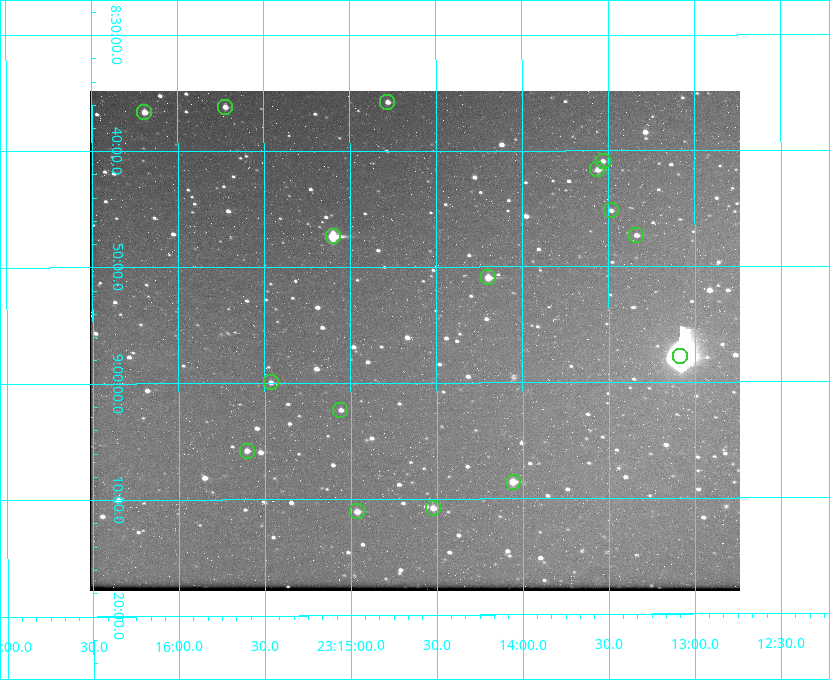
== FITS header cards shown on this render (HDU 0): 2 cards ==
NAXIS1  =                  650 / Width of table row in bytes
NAXIS2  =                  500 / Number of rows in table

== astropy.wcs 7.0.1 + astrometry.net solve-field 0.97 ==
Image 650 x 500 px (HDU 0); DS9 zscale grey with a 90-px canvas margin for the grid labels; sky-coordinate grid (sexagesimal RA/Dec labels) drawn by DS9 from the SOLVED WCS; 16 Tycho-2 reference stars matched to detected sources circled (green)
Header WCS: none
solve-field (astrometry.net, Tycho-2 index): SOLVED blind (the file carries no WCS)
Solved WCS: RA---TAN-SIP/DEC--TAN-SIP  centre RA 23:14:38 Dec +08:56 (348.66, +8.94 deg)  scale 5.17 arcsec/px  FOV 56.0' x 43.1'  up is -180 deg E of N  parity flipped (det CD > 0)
(file carries no celestial WCS; the grid is the blind solution)
Tycho-2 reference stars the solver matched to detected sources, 16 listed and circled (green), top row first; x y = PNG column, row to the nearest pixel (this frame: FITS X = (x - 94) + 1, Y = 500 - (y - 91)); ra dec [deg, ICRS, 3 dp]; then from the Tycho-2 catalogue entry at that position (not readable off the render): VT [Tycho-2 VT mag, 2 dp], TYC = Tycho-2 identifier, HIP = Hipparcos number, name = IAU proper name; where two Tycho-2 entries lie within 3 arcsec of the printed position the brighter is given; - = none
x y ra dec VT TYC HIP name
391 102 348.695 +8.597 11.30 1161-1571-1 - -
229 107 348.931 +8.603 11.18 1161-1110-1 - -
148 112 349.048 +8.610 11.72 1161-1223-1 - -
607 161 348.383 +8.682 11.92 1161-890-1 - -
601 169 348.391 +8.694 11.47 1161-728-1 - -
615 210 348.371 +8.753 12.36 1161-1249-1 - -
640 235 348.335 +8.788 11.88 1161-938-1 - -
337 236 348.775 +8.789 8.97 1161-884-1 114784 -
492 277 348.550 +8.849 10.80 1161-574-1 - -
684 356 348.271 +8.963 6.92 1161-1161-1 114608 -
275 382 348.866 +8.999 11.82 1161-694-1 - -
344 410 348.765 +9.039 11.87 1161-1547-1 - -
251 451 348.901 +9.097 11.97 1161-534-1 - -
517 482 348.514 +9.143 10.38 1161-1071-1 - -
437 508 348.631 +9.180 11.26 1161-1559-1 - -
361 511 348.741 +9.184 11.62 1161-452-1 - -